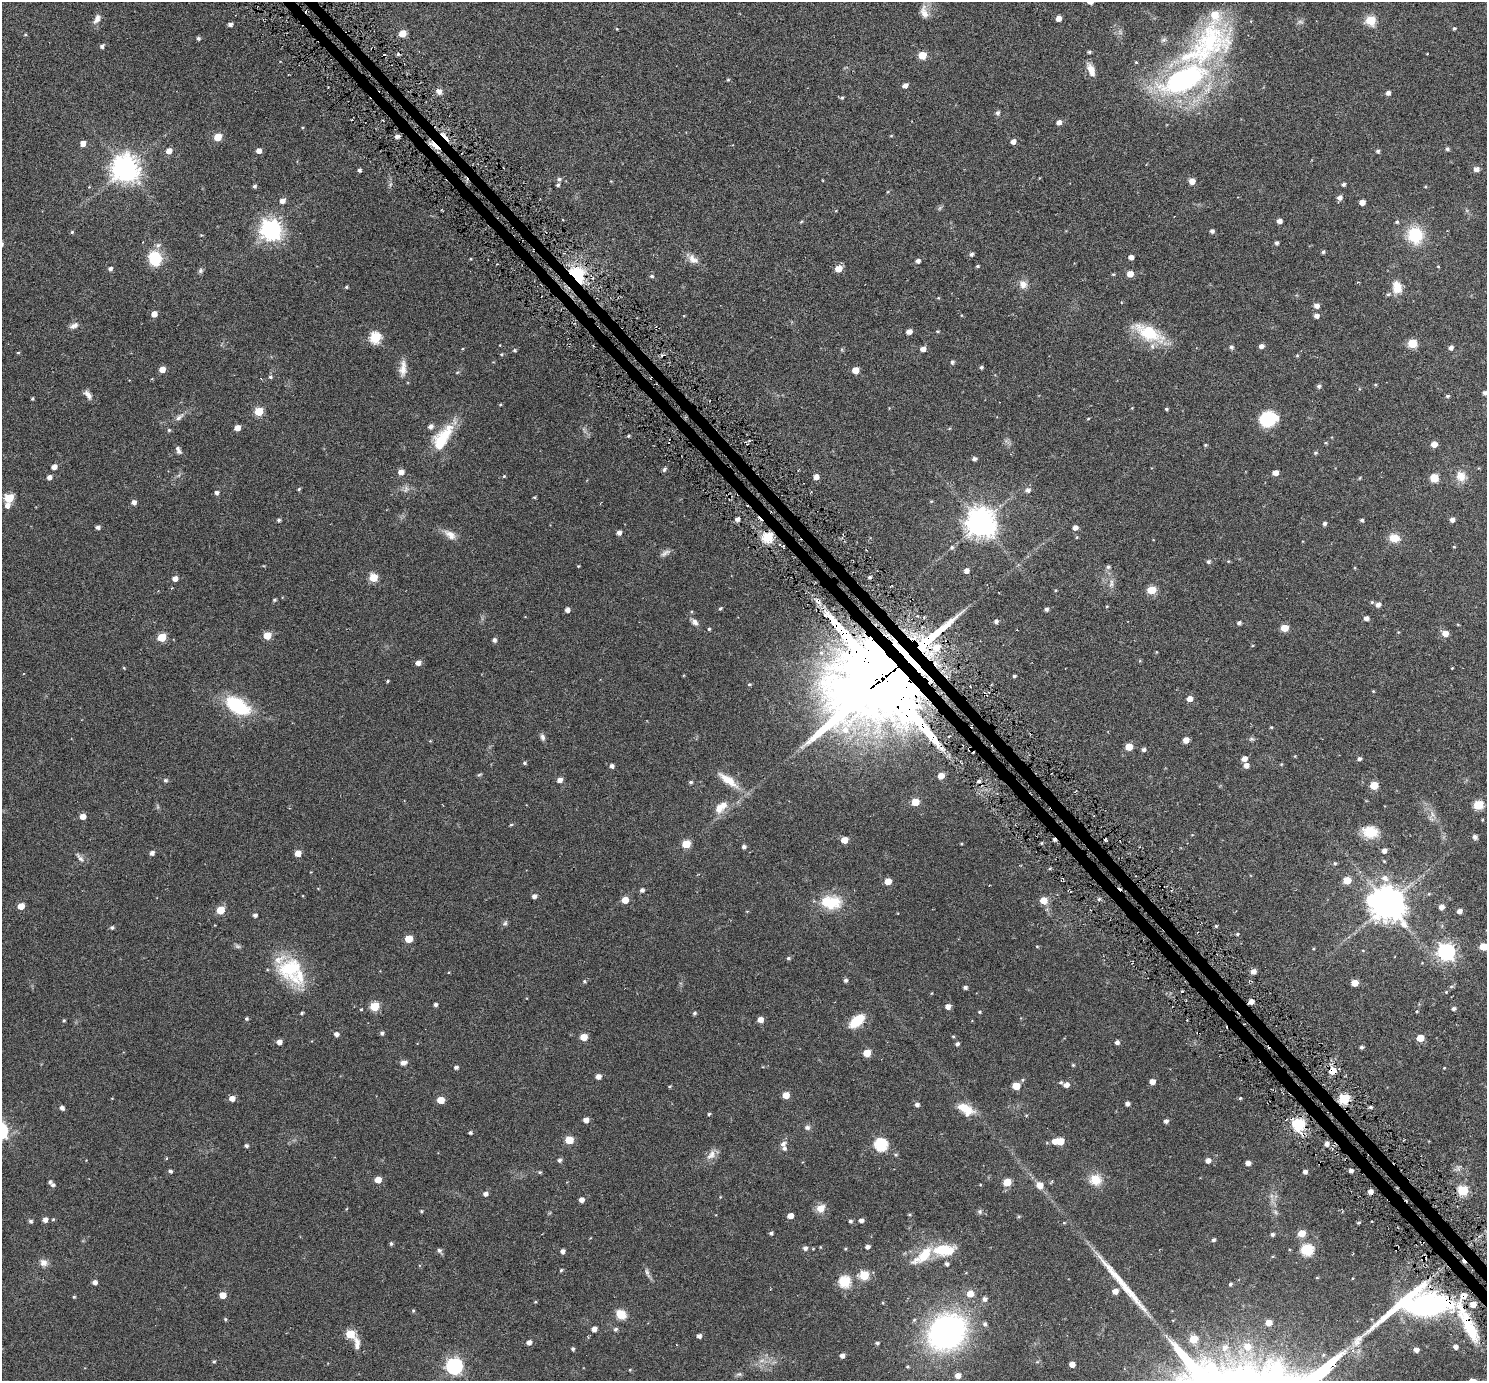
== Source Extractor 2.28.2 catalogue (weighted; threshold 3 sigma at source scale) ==
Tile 6 of 4 x 4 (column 2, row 2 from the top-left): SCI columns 1552-3036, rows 2966-4344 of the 6069 x 6069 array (HDU 1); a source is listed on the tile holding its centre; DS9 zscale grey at full resolution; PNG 1489 x 1383 px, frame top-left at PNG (2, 2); no overlay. Shown black and unused: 2% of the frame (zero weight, under 3 of 6 exposures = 3% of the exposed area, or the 3 px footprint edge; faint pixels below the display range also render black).
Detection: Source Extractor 2.28.2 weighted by HDU 2 'WHT'; one run over the whole footprint, this tile lists its part. Background 0.032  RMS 0.0083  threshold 0.0339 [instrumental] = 3 sigma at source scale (4.09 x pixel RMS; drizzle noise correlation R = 1.36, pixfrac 0.8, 0.05/0.05 arcsec/px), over >= 5 px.
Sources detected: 454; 5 too faint to see at this stretch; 3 inside a brighter object's white glare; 7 cosmic-ray / hot-pixel residue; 3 long thin detections or spike segments (spike, bleed or trail) — not listed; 16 inside a brighter listed object's ellipse — not listed separately; the other 420 listed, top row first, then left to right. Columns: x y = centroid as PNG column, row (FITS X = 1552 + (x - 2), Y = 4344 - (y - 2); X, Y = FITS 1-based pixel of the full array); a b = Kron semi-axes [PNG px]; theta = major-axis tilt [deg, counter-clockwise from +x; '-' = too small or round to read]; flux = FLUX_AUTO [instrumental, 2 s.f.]
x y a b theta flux
924 12 18 9 -76 6.1
1058 18 5 4 - 4.7
97 19 13 7 63 3.8
1371 20 6 5 - 35
230 24 5 4 - 2.2
1454 28 4 4 - 0.98
617 29 4 3 - 0.48
402 33 5 5 - 12
25 35 5 3 - 0.57
198 38 4 4 - 1.5
1208 45 97 48 37 140
102 46 5 5 - 1.6
1089 52 5 4 - 1
922 55 5 5 - 18
1091 70 16 7 -68 6.4
728 80 5 4 - 0.72
905 85 5 4 - 3.3
439 91 7 6 - 3.2
1388 93 4 4 - 2.7
842 98 5 4 - 0.9
998 113 6 5 - 1.8
1059 122 5 5 - 3.7
302 127 4 3 - 0.63
445 136 17 4 -48 4.9
891 136 5 3 - 0.57
218 137 5 5 - 17
397 137 5 4 - 2.9
1013 141 5 4 - 3.4
83 143 5 4 - 5.6
435 146 18 4 -46 6.6
1447 149 4 4 - 1.6
169 151 5 5 - 5.8
259 151 5 4 - 4.2
1378 151 4 4 - 1.4
125 168 9 8 - 850
1476 169 5 5 - 3.6
359 170 4 4 - 1.6
559 179 6 5 - 1.7
1192 181 6 5 - 5.4
1343 184 4 4 - 1.6
558 185 4 4 - 1.1
254 186 4 4 - 1.6
888 191 4 3 - 0.55
1340 197 6 5 - 3
282 201 6 5 - 3.6
1362 202 5 4 - 5.2
1279 221 5 4 - 3.4
801 222 5 3 - 0.66
1397 222 5 5 - 1.3
271 230 8 7 - 450
1212 231 4 4 - 2
72 232 4 4 - 0.9
1415 235 16 14 -66 30
1276 243 5 4 - 1.5
1323 252 5 4 - 1.3
971 254 5 4 - 1.6
1131 257 4 4 - 3.6
155 258 17 15 -79 20
693 259 17 10 -40 5.4
918 261 5 4 - 2.5
978 266 4 3 - 0.85
1438 266 4 3 - 0.53
110 269 5 4 - 2.2
838 269 5 5 - 9.6
200 271 7 6 - 1.5
1113 274 4 4 - 0.68
1130 274 5 5 - 7.2
577 275 18 12 -55 33
652 276 6 4 -1 1.1
1358 282 5 3 - 0.66
1023 284 11 10 - 5
346 287 4 4 - 0.87
1397 287 15 11 -80 9.4
938 298 4 3 - 0.55
1316 306 5 5 - 3.5
154 314 5 4 - 5.9
684 316 4 2 - 0.47
1316 316 5 5 - 3
74 326 12 7 22 3.1
909 331 5 4 - 4.3
937 331 4 3 - 0.76
1149 332 36 15 -27 30
375 338 6 6 - 55
1412 343 5 5 - 28
1261 346 5 4 - 3
1231 347 5 5 - 1.7
1451 348 5 4 - 2.4
923 349 5 4 - 4.1
515 350 5 4 - 1.1
18 352 5 3 - 0.67
501 354 5 4 - 0.76
1297 356 5 3 - 0.69
952 362 5 4 - 1.4
981 367 4 4 - 1.2
162 369 5 4 - 6.9
403 369 22 9 84 6.6
855 370 5 5 - 10
457 372 5 3 - 0.68
270 377 5 5 - 1.3
1375 384 5 3 - 0.68
1319 386 6 5 - 1.5
1485 393 5 4 - 2.2
88 395 13 6 -53 3.5
1447 396 5 4 - 1.1
32 399 3 3 - 0.92
500 405 5 3 - 0.66
1132 408 4 4 - 0.52
1166 409 4 3 - 0.96
259 411 5 5 - 25
179 417 15 6 40 3.2
1088 419 4 3 - 0.52
1268 419 15 14 - 29
431 426 7 6 - 2.4
237 428 5 4 - 5.9
169 430 4 4 - 1
584 430 9 3 -58 1.6
628 436 4 4 - 0.85
442 438 37 15 58 26
1326 443 5 3 - 0.69
1434 444 5 4 - 6.2
1205 445 4 4 - 0.81
178 450 10 5 -65 2.6
1316 453 5 4 - 1.1
974 459 5 4 - 2.1
54 467 5 4 - 4.2
664 469 6 4 76 1.6
401 472 5 5 - 5.6
1275 473 5 4 - 5.4
504 476 3 3 - 0.69
1461 476 15 13 -65 7.4
49 477 5 4 - 3.1
816 477 5 4 - 4.3
1360 478 5 3 - 0.6
1434 478 8 8 - 7.5
299 489 4 4 - 0.89
406 489 10 8 60 2.8
1028 490 6 6 - 2.8
216 493 5 4 - 2.1
534 497 4 3 - 0.79
9 498 5 5 - 30
931 501 4 4 - 0.62
134 502 4 4 - 3.7
7 505 6 5 - 3.8
737 519 4 4 - 2.9
279 520 5 4 - 1.2
1362 520 4 4 - 1.4
1452 520 4 4 - 2.9
981 522 9 9 - 1100
1324 524 4 4 - 1.8
98 527 5 4 - 2.3
1075 528 5 4 - 3.7
619 533 4 4 - 3.2
450 535 18 9 -35 5.9
768 537 6 5 - 49
1077 537 4 4 - 0.72
1394 538 11 9 -11 9.2
952 547 6 5 - 1.4
1454 547 4 3 - 0.58
1228 561 5 4 - 0.68
1208 562 5 5 - 1.5
578 566 3 3 - 0.57
1108 567 6 5 - 1.4
966 571 4 4 - 3.9
373 577 5 5 - 22
175 579 5 4 - 4.6
1111 584 14 5 77 3.2
1055 590 4 3 - 0.66
1151 590 6 5 - 21
274 600 4 4 - 1.1
818 601 8 7 - 3.4
1372 602 4 4 - 0.89
1378 605 5 5 - 3.4
1107 606 4 3 - 0.62
720 608 4 3 - 1.1
1046 609 4 4 - 1.8
567 610 4 4 - 3.3
1366 618 5 4 - 2.9
996 621 5 4 - 1.8
694 622 12 7 -44 3.1
1239 623 4 4 - 1.8
1458 625 5 3 - 0.57
1284 628 5 5 - 12
709 629 4 4 - 0.91
1445 633 6 5 - 6.6
267 636 5 5 - 15
162 637 5 5 - 23
494 640 5 4 - 2.2
922 646 36 22 -53 71
1156 652 4 2 - 0.43
821 653 7 6 - 2.4
418 663 5 4 - 4
124 668 4 3 - 0.64
1452 668 3 2 - 0.49
1014 676 3 3 - 1.1
882 679 27 24 23 15000
388 681 4 3 - 0.84
749 684 5 4 - 0.88
1373 691 4 3 - 0.61
1190 699 5 5 - 4.7
237 706 27 14 -32 45
1271 727 3 3 - 0.7
542 737 9 6 -73 2.1
1251 739 7 6 - 1.3
1186 740 5 4 - 5.8
1129 747 5 5 - 10
1143 749 5 4 - 1.7
1295 756 4 3 - 0.47
1244 759 5 5 - 4.5
1359 759 5 4 - 1.8
524 763 4 4 - 1.2
1281 764 4 4 - 0.68
1246 765 5 5 - 3.6
612 766 4 4 - 2.5
479 774 7 3 10 0.85
941 776 5 4 - 7.3
165 780 5 5 - 1.5
560 780 5 4 - 3.7
728 780 32 10 -37 13
978 781 6 4 20 1.3
691 782 4 4 - 1.4
1374 785 5 5 - 17
915 802 5 5 - 17
1478 805 6 5 - 33
721 807 20 10 44 9.9
1433 815 10 5 -55 2.8
83 816 5 5 - 5.4
511 825 5 4 - 0.75
1370 832 19 14 -10 15
1475 837 5 4 - 2.5
844 840 5 5 - 8.4
686 844 5 5 - 20
744 847 4 4 - 2
1384 851 5 5 - 2.9
152 853 4 4 - 2.8
298 853 5 5 - 7.9
80 858 15 5 -51 2.6
1384 861 4 4 - 0.64
1335 863 5 4 - 1.2
1385 878 10 8 -27 4.6
1347 880 5 5 - 16
888 881 5 5 - 9.5
642 890 5 4 - 2.1
1069 891 4 2 - 0.76
1429 894 5 3 - 0.7
534 896 5 4 - 2.6
1099 899 5 3 - 0.88
625 900 5 5 - 9.2
1043 900 6 5 - 10
831 902 28 18 -4 23
1387 904 10 9 - 1500
21 906 5 4 - 10
1442 907 5 5 - 3.8
220 910 5 5 - 17
1459 911 5 4 - 3.8
255 915 4 4 - 2
505 923 8 6 73 1.5
1216 926 4 4 - 0.91
112 928 5 4 - 1.4
1237 934 4 4 - 0.83
408 939 5 5 - 16
1037 946 4 4 - 0.65
1483 947 5 5 - 14
1313 949 4 3 - 0.62
1363 950 5 3 - 0.53
1446 952 7 7 - 240
788 958 5 4 - 1.2
290 969 35 31 -63 44
1253 971 5 5 - 3.8
845 980 5 4 - 1.8
584 981 5 4 - 0.98
1355 983 5 5 - 9.3
1451 986 6 4 2 0.98
965 987 4 3 - 1.8
1446 992 4 4 - 0.68
932 993 5 3 - 0.52
1251 1002 5 4 - 4.7
435 1005 4 4 - 1.8
374 1006 5 5 - 28
948 1006 5 4 - 4.9
361 1009 3 3 - 0.87
1453 1009 4 4 - 1.8
1417 1011 4 4 - 0.65
979 1012 4 3 - 0.79
302 1013 3 3 - 1
694 1013 5 4 - 1.4
246 1019 4 4 - 1.2
64 1020 4 4 - 0.79
760 1020 5 5 - 5.7
856 1021 13 7 40 26
382 1033 4 4 - 1.8
336 1034 5 5 - 2.6
953 1036 4 4 - 0.74
584 1037 5 5 - 12
1420 1038 5 5 - 11
279 1042 4 4 - 4.5
1117 1042 5 4 - 2.2
957 1044 5 4 - 1.9
1361 1047 4 4 - 1.6
867 1053 5 5 - 14
403 1063 9 6 9 2.7
1073 1065 4 4 - 0.85
456 1067 5 4 - 1.7
1444 1068 3 3 - 0.47
1333 1071 5 5 - 12
598 1076 5 4 - 4
1061 1082 5 5 - 1
1152 1082 5 4 - 5.4
1066 1085 5 5 - 3.9
669 1086 5 3 - 0.71
1016 1086 5 5 - 17
786 1095 5 5 - 10
232 1098 5 5 - 5.2
1240 1098 4 3 - 0.76
1344 1099 6 5 - 45
441 1100 5 5 - 11
1127 1103 4 4 - 2.5
917 1105 5 4 - 2.3
1370 1107 4 3 - 1
62 1108 5 4 - 2.4
966 1109 19 10 -32 14
709 1114 4 3 - 0.94
586 1120 5 4 - 4.3
1166 1121 4 4 - 2.1
1299 1125 16 13 -68 21
807 1127 8 7 - 2
470 1133 4 3 - 1.3
569 1140 5 5 - 16
1054 1141 5 5 - 4.1
1060 1141 5 5 - 13
783 1144 9 6 45 2.4
881 1144 6 6 - 82
1326 1144 5 5 - 2.7
246 1146 4 4 - 1.8
711 1155 16 10 47 5.1
896 1155 5 5 - 0.95
560 1160 5 5 - 1.8
1208 1160 5 5 - 3.6
1248 1163 4 4 - 4.1
1351 1170 4 3 - 2.5
170 1171 4 4 - 1.7
540 1172 4 4 - 1
1305 1172 4 4 - 2.6
378 1180 5 5 - 7.9
1095 1180 16 15 - 11
1007 1182 5 5 - 17
53 1185 5 4 - 1.7
1040 1185 6 6 - 7.3
1463 1190 6 5 - 42
1370 1191 5 4 - 3.1
485 1194 5 4 - 2.8
581 1200 4 4 - 3.6
820 1208 7 7 - 8.8
346 1209 5 3 - 0.5
421 1211 5 4 - 0.8
980 1212 7 7 - 1.4
1275 1212 6 5 - 1.5
790 1216 5 4 - 6.4
53 1219 5 4 - 0.74
45 1220 5 4 - 3.8
861 1220 5 4 - 2.7
30 1221 5 4 - 1.5
850 1221 5 4 - 1.3
1064 1223 4 4 - 0.68
1358 1223 5 3 - 0.84
771 1233 5 4 - 1.2
1302 1233 5 5 - 13
1272 1234 5 4 - 1.6
1213 1240 4 4 - 1.3
391 1244 4 4 - 1.2
820 1247 4 3 - 0.53
867 1247 5 4 - 2.5
805 1248 5 5 - 2.5
845 1249 4 4 - 0.72
944 1250 29 15 2 22
1307 1250 6 6 - 65
439 1251 6 5 - 2
562 1251 4 4 - 2.9
43 1263 10 9 - 3.9
561 1270 4 4 - 0.9
647 1273 15 5 -71 2.5
864 1275 6 5 - 28
95 1282 5 4 - 2.9
844 1282 6 6 - 59
1230 1284 4 3 - 1.2
1115 1291 5 5 - 5.2
970 1294 6 6 - 8.1
223 1295 5 5 - 7.9
74 1297 4 3 - 0.83
984 1299 6 5 - 2.5
535 1302 4 3 - 0.65
1473 1304 5 5 - 8.6
1428 1305 31 16 7 150
413 1311 5 4 - 0.84
621 1314 11 9 -32 9.1
225 1319 4 4 - 0.89
1269 1323 5 5 - 8.2
985 1324 6 5 - 1.7
1468 1325 60 12 -64 35
594 1329 4 4 - 4
615 1329 5 5 - 1.5
947 1332 35 29 40 200
350 1334 5 5 - 24
699 1336 4 4 - 2.7
1193 1339 6 5 - 17
529 1342 5 4 - 3.3
877 1343 5 4 - 1.4
357 1344 18 7 -85 5.1
1225 1347 9 8 - 4.7
1247 1347 9 8 - 9.1
1455 1347 5 4 - 3
573 1349 4 4 - 1.1
1416 1350 5 4 - 3.5
842 1356 5 4 - 3.2
214 1361 4 4 - 1
1037 1362 6 4 18 0.82
1072 1364 4 4 - 5.6
454 1366 7 7 - 190
630 1370 4 4 - 0.62
739 1374 8 5 18 1.5
958 1375 5 5 - 5
Overlapping masked pixels (flux is a lower limit): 13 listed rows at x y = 445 136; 435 146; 577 275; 768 537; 818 601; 922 646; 882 679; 1069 891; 1251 1002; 1333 1071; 1299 1125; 1428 1305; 1468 1325
Isophote crosses this tile's border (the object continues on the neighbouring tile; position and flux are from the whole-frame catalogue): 2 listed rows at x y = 1485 393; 1483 947